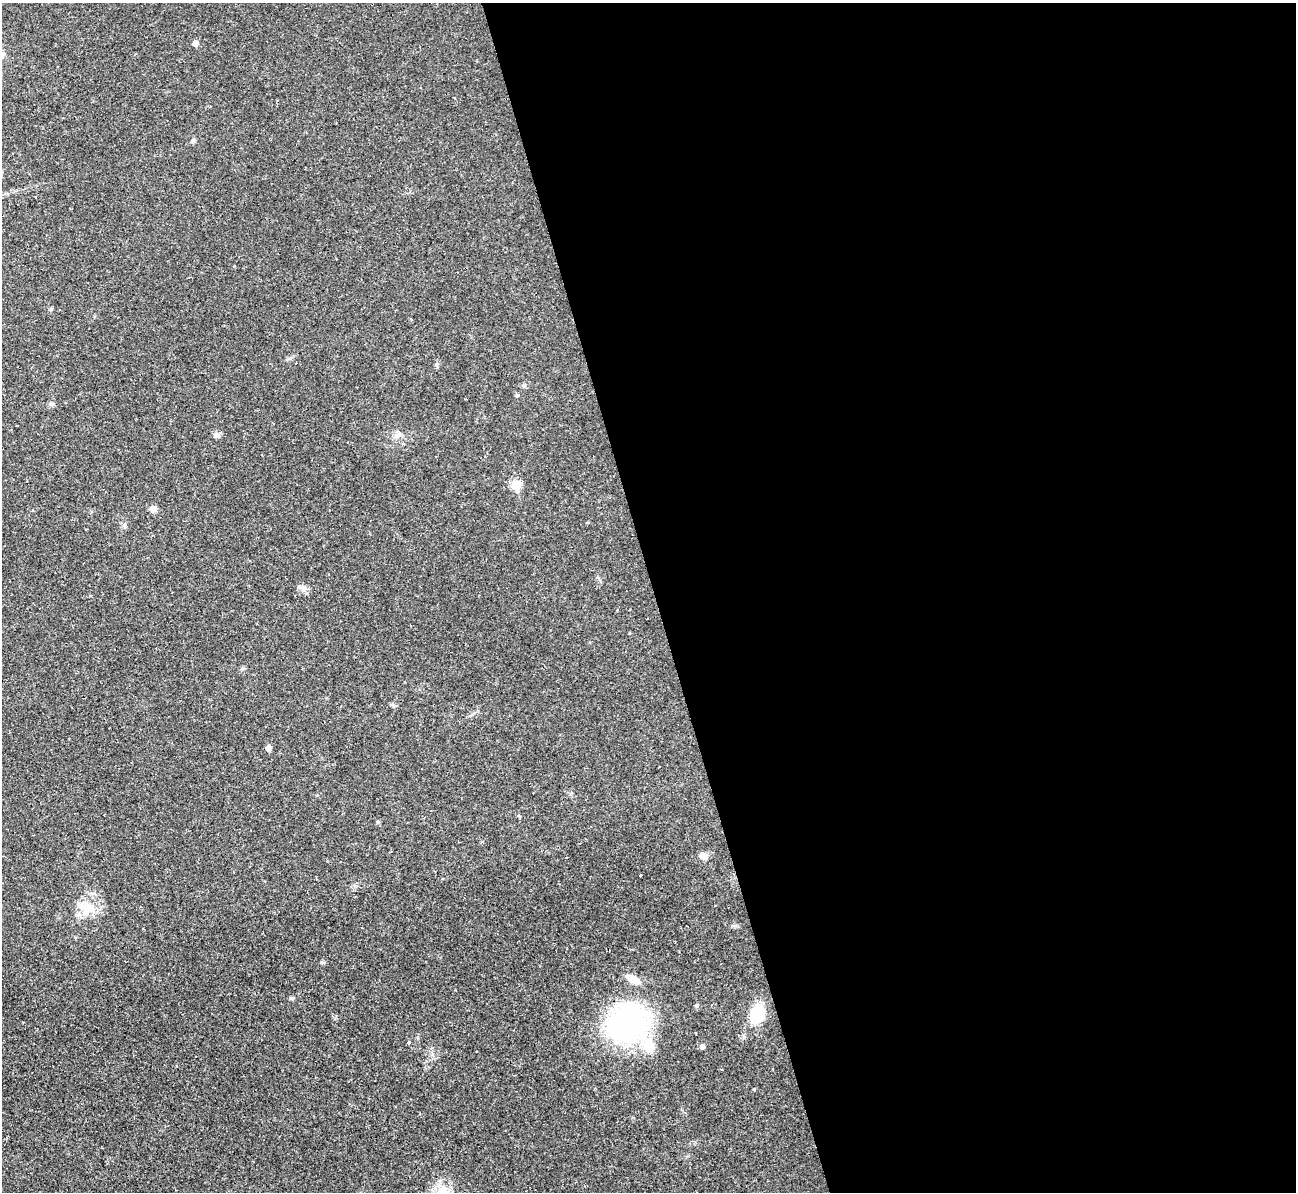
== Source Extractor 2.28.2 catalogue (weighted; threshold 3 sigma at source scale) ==
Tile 8 of 4 x 4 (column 4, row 2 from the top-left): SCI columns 3894-5187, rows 2687-3876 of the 5239 x 5221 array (HDU 1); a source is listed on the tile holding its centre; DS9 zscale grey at full resolution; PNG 1298 x 1194 px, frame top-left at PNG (2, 3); no overlay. Shown black and unused: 49% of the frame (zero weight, under 2 of 3 exposures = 3% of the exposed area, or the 3 px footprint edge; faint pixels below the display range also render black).
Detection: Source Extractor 2.28.2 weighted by HDU 2 'WHT'; one run over the whole footprint, this tile lists its part. Background 0.0282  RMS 0.004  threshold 0.0182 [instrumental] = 3 sigma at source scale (4.5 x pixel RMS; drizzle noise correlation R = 1.50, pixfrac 1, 0.05/0.05 arcsec/px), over >= 5 px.
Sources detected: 22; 1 inside a brighter listed object's ellipse — not listed separately; the other 21 listed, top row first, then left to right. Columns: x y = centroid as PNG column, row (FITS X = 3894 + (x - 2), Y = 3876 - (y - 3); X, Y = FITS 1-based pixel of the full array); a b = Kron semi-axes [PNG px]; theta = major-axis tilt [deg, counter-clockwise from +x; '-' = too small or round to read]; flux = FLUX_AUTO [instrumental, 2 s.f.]
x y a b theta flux
195 43 5 5 - 2.3
517 395 6 3 1 0.4
51 404 7 5 0 0.88
516 485 6 5 - 12
153 509 8 8 - 1.8
304 588 10 8 1 1.7
242 669 6 4 20 0.55
269 748 5 5 - 2.2
519 816 6 4 -38 0.6
378 822 5 4 - 0.62
704 856 9 8 - 2.1
641 875 3 2 - 0.67
87 907 26 15 -10 8.4
633 979 18 8 -29 4.2
291 998 6 4 -18 0.53
697 1005 6 5 - 0.64
757 1014 20 13 72 15
627 1023 41 33 38 83
409 1042 4 4 - 0.65
702 1046 5 5 - 1.4
754 1089 3 3 - 0.79
Unlisted compact peaks at least as high as the median listed source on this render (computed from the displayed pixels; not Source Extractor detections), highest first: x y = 321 962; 193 140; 744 1037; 51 309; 436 364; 289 358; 124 525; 524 386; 218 435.